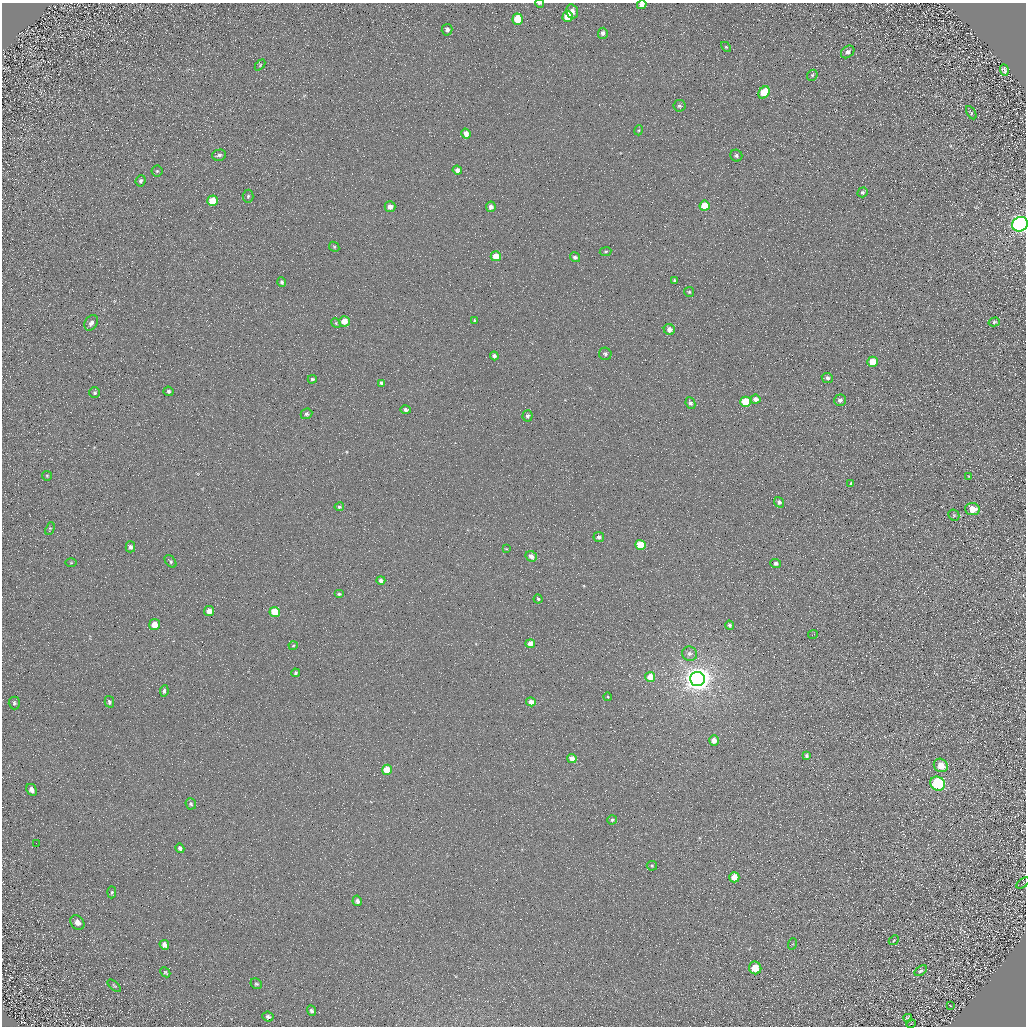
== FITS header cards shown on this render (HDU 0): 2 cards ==
NAXIS1  =                 1024 / Required FITS header
NAXIS2  =                 1024 / Required FITS header

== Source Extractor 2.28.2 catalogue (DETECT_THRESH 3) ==
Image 1024 x 1024 px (HDU 0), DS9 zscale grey, 1 PNG px = 1 image px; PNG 1028 x 1028 px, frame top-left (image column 1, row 1024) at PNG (2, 3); each listed source drawn as its Kron ellipse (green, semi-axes under 4 px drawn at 4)
Background 4.51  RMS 8.6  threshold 25.9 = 3 sigma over >= 5 px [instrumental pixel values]
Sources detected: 122; all 122 listed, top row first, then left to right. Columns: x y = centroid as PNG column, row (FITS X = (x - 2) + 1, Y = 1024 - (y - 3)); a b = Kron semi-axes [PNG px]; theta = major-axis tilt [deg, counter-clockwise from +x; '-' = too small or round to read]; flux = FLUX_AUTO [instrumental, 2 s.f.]
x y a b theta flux
540 3 4 2 - 820
642 5 5 4 - 3500
572 11 7 6 - 3500
568 16 6 5 - 13000
518 19 6 5 - 18000
447 30 6 5 - 1800
603 33 5 5 - 2200
726 47 6 4 -44 680
848 52 7 5 40 2000
260 65 6 4 47 880
1004 70 6 3 -71 1400
812 75 6 5 - 920
764 92 7 5 54 15000
679 106 6 5 - 1300
971 113 7 4 -59 780
639 130 5 3 - 710
466 134 5 4 - 4700
219 155 7 5 13 1600
736 156 6 6 - 1300
457 170 5 4 - 2500
157 171 5 5 - 840
141 181 6 5 - 1400
863 192 5 4 - 1100
248 196 6 5 - 1100
212 201 5 5 - 12000
705 206 5 5 - 15000
390 207 5 5 - 4500
491 207 5 5 - 2700
1020 224 8 7 - 340000
334 247 5 4 - 850
605 252 6 3 7 720
496 256 5 5 - 10000
575 257 5 4 - 1700
674 281 3 3 - 780
282 282 5 4 - 1300
689 292 5 5 - 910
474 320 4 3 - 680
344 321 5 5 - 7500
994 322 6 4 16 950
91 323 8 6 61 2800
336 323 5 4 - 710
669 330 5 5 - 3300
605 354 6 6 - 1400
494 356 4 4 - 1400
873 362 5 5 - 11000
827 378 6 5 - 1600
312 379 4 4 - 950
381 383 3 3 - 1100
169 391 5 4 - 1200
95 393 5 5 - 950
756 399 5 4 - 3000
840 400 6 5 - 2300
746 402 5 5 - 21000
690 403 6 4 -65 1700
406 410 5 4 - 1600
306 414 6 5 - 1400
527 416 5 5 - 1300
47 476 5 4 - 670
969 477 4 3 - 520
851 483 3 3 - 4500
779 502 5 4 - 1600
339 507 5 4 - 950
972 509 7 6 - 7800
954 515 6 5 - 780
50 529 7 4 66 710
599 537 5 5 - 1800
640 545 5 5 - 17000
130 547 5 5 - 1600
506 549 4 2 - 430
531 556 6 5 - 3100
170 561 7 4 -52 1100
71 563 6 4 1 610
776 563 5 4 - 1500
381 580 4 4 - 2000
339 594 5 3 - 760
538 599 4 4 - 740
209 611 5 5 - 5100
275 612 5 5 - 13000
154 625 5 5 - 7100
729 625 4 4 - 1200
813 634 5 2 - 430
530 644 5 4 - 5300
293 646 5 3 - 520
689 654 8 7 - 2000
295 673 4 4 - 760
650 677 5 5 - 10000
697 679 7 7 - 820000
164 691 6 4 80 1200
608 697 4 3 - 520
109 702 6 4 -75 1200
531 702 5 4 - 3300
14 703 6 5 - 1100
714 740 5 5 - 3800
806 756 3 3 - 1000
572 759 4 4 - 4300
941 765 7 6 - 8400
387 770 5 5 - 12000
938 784 7 6 - 70000
32 790 6 5 - 2700
191 804 6 5 - 1000
612 820 5 4 - 1100
36 843 2 2 - 540
180 848 5 3 - 1700
652 866 5 4 - 780
734 877 5 5 - 7100
1023 883 7 3 35 550
112 892 6 4 86 830
357 901 5 4 - 2200
77 922 8 6 -47 3000
894 940 5 4 - 600
792 944 6 3 69 630
164 945 5 4 - 2800
755 968 6 6 - 12000
921 971 7 4 35 950
165 972 5 3 - 760
256 984 6 5 - 990
114 986 8 3 -40 720
950 1005 3 2 - 350
312 1011 5 4 - 1300
268 1017 5 5 - 1300
908 1018 4 3 - 820
911 1024 5 3 - 390
At the frame edge (FLAGS 8, measured only in part): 3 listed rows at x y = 540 3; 642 5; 1020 224